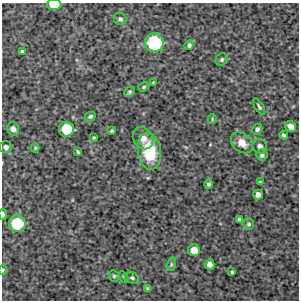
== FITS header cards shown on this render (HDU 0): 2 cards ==
NAXIS1  =                  297 /Length X axis
NAXIS2  =                  298 /Length Y axis

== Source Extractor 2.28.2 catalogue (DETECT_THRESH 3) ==
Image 297 x 298 px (HDU 0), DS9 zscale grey, 1 PNG px = 1 image px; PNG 301 x 302 px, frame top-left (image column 1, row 298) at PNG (2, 3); each listed source drawn as its Kron ellipse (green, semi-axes under 4 px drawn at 4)
Background 4590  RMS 210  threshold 644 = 3 sigma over >= 5 px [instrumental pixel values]
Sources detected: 43; all 43 listed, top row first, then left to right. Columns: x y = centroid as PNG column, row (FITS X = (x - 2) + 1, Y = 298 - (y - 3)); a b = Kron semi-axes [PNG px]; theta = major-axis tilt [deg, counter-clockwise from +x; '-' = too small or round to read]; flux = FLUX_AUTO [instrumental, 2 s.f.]
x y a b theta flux
54 5 7 5 -1 280000
120 19 6 6 - 36000
154 43 9 9 - 920000
189 45 5 4 - 37000
22 52 4 4 - 36000
222 60 6 6 - 33000
153 82 3 2 - 12000
144 87 6 4 28 24000
129 92 5 5 - 23000
259 107 9 4 -57 31000
90 116 5 4 - 25000
212 119 5 4 - 16000
291 126 6 5 - 92000
13 129 6 6 - 74000
66 129 7 7 - 460000
257 129 5 5 - 40000
111 131 4 3 - 21000
284 135 4 3 - 30000
94 137 3 3 - 17000
143 138 12 9 -58 120000
242 143 12 9 -40 160000
260 146 7 7 - 69000
6 147 6 5 - 49000
35 148 4 4 - 19000
149 151 18 11 -82 690000
78 152 4 3 - 23000
262 155 6 5 - 33000
260 182 4 4 - 15000
208 184 4 4 - 30000
258 195 5 5 - 84000
3 214 5 3 - 43000
239 219 3 3 - 24000
17 223 8 8 - 610000
249 224 6 5 - 29000
194 250 6 6 - 180000
171 264 7 4 72 22000
210 264 5 5 - 84000
3 270 5 3 - 21000
232 272 3 3 - 21000
114 276 6 5 - 24000
124 277 6 2 -61 18000
132 278 7 5 -28 29000
148 289 4 3 - 25000
At the frame edge (FLAGS 8, measured only in part): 3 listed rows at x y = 54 5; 3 214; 3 270